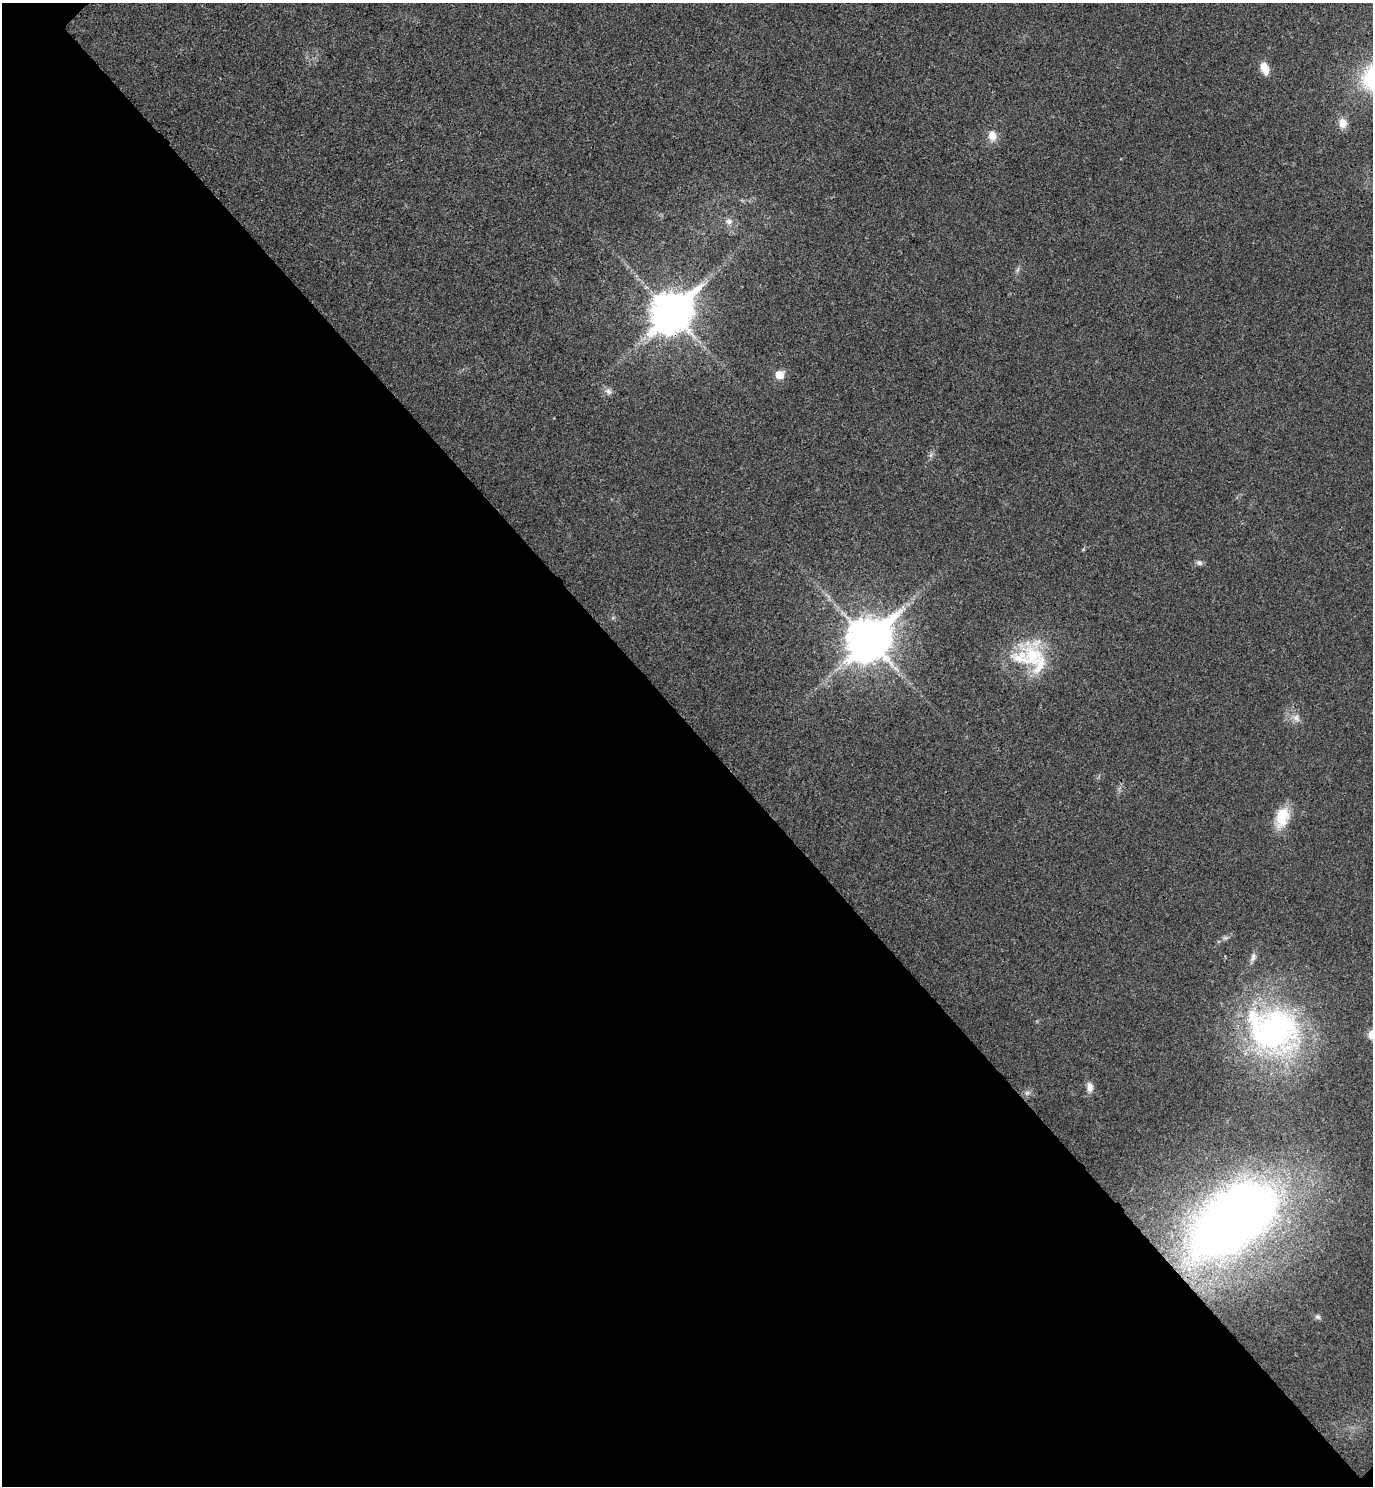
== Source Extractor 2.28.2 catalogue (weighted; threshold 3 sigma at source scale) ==
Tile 14 of 4 x 4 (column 2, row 4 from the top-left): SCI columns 1572-2942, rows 48-1531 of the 6024 x 6027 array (HDU 1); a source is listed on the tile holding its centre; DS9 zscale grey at full resolution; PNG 1375 x 1488 px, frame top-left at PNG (2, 3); no overlay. Shown black and unused: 51% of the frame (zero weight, under 3 of 4 exposures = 6% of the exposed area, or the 3 px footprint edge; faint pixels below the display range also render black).
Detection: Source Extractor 2.28.2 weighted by HDU 2 'WHT'; one run over the whole footprint, this tile lists its part. Background 0.0284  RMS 0.0063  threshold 0.0283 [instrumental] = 3 sigma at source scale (4.5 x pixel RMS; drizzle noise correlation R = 1.50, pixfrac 1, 0.05/0.05 arcsec/px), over >= 5 px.
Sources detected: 19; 1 inside a brighter listed object's ellipse — not listed separately; the other 18 listed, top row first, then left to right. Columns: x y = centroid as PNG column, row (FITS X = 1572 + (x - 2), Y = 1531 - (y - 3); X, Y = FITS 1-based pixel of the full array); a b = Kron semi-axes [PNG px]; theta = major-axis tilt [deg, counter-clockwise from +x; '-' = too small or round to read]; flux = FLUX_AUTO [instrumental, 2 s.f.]
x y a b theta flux
1264 68 15 9 -71 7.2
1343 123 12 9 -86 6
992 136 12 10 -72 6.1
729 222 9 7 0 2.7
671 312 16 12 44 1600
779 375 6 5 - 15
608 391 10 7 -45 2.5
1199 563 9 7 -5 1.8
868 639 17 14 43 1700
1032 656 37 27 -52 39
1296 718 12 8 -50 3.6
1282 817 23 13 73 19
1253 957 12 6 72 2.5
1273 1030 61 51 -17 180
1090 1087 13 8 -87 3.9
1027 1093 6 5 - 1.5
1233 1220 67 37 38 690
1318 1317 7 6 - 1.6
Overlapping masked pixels (flux is a lower limit): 1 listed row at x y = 671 312